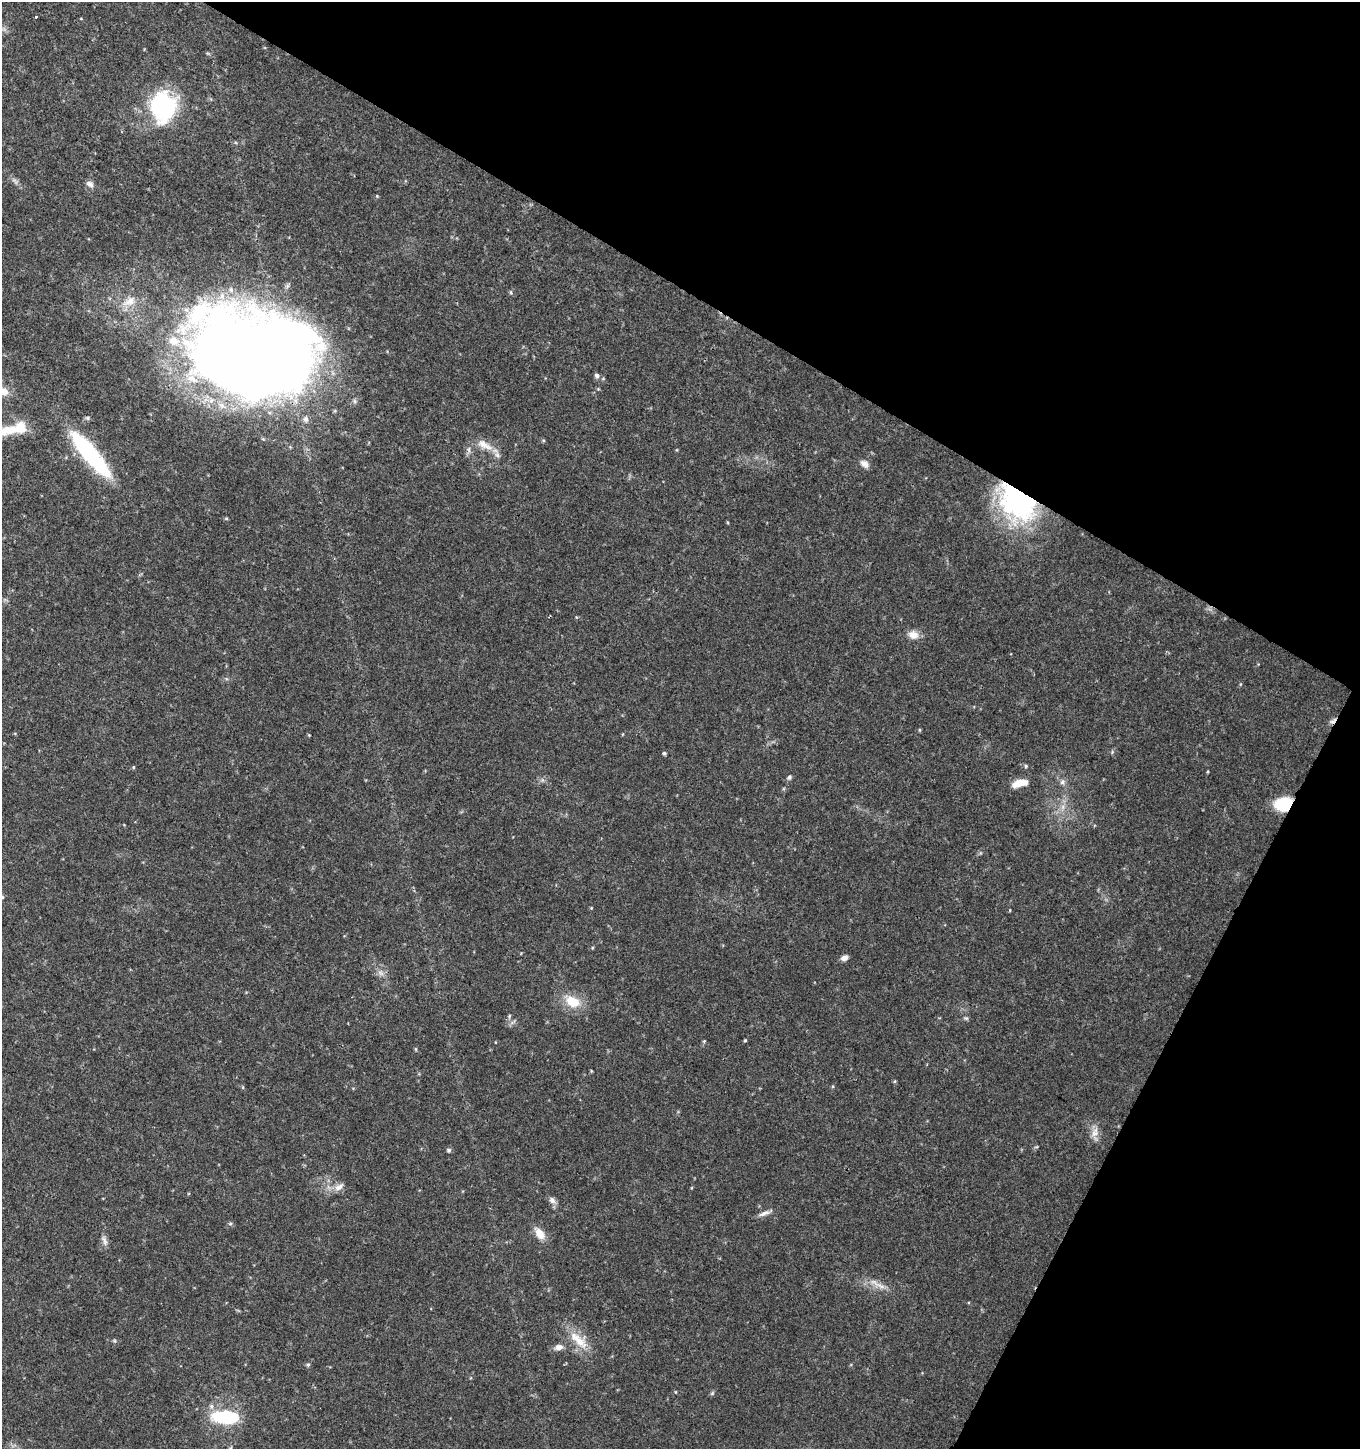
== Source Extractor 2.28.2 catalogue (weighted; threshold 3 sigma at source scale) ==
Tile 8 of 4 x 4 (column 4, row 2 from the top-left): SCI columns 4339-5696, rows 2899-4345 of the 5896 x 5806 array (HDU 1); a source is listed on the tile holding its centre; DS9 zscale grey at full resolution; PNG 1362 x 1451 px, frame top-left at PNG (2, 2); no overlay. Shown black and unused: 28% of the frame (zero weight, under 3 of 4 exposures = <1% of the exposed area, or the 3 px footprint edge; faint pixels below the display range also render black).
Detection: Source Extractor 2.28.2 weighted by HDU 2 'WHT'; one run over the whole footprint, this tile lists its part. Background 0.0292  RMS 0.0034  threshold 0.0154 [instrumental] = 3 sigma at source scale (4.5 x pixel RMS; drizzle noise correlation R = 1.50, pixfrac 1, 0.0396/0.0396 arcsec/px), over >= 5 px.
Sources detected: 56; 1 too faint to see at this stretch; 3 inside a brighter object's white glare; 1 cosmic-ray / hot-pixel residue — not listed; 3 inside a brighter listed object's ellipse — not listed separately; the other 48 listed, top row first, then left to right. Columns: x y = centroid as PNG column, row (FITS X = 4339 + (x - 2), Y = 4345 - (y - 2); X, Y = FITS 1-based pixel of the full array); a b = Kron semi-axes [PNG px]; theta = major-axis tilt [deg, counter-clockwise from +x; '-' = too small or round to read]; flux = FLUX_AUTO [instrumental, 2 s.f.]
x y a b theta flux
36 17 3 3 - 1.5
163 107 25 21 -90 46
90 184 10 7 -30 1.3
377 196 4 4 - 0.3
511 292 5 5 - 0.47
130 301 22 12 29 5
257 365 97 78 22 540
597 375 7 6 - 0.98
4 391 11 9 -25 2.8
8 430 56 12 9 12
484 445 26 10 -30 4.6
469 450 8 4 -89 0.85
89 454 59 14 -50 37
864 464 12 8 -38 1.9
1018 502 42 28 -41 69
913 635 13 11 -11 2.9
309 735 4 4 - 0.26
664 753 5 5 - 0.46
1026 766 5 4 - 0.45
133 767 5 3 - 0.33
789 777 7 6 - 0.72
1062 782 7 7 - 1.1
1020 783 20 8 14 4.3
1283 804 16 12 19 15
2 897 5 4 - 0.45
844 958 8 6 24 1.6
381 973 10 4 -42 1.1
572 1001 19 13 -26 7.5
509 1016 6 4 88 0.46
966 1018 6 4 -1 0.54
745 1040 4 4 - 0.34
704 1041 4 4 - 0.35
415 1049 5 3 - 0.35
1095 1132 15 9 74 2.7
449 1150 6 5 - 0.65
339 1187 15 7 31 2.2
552 1200 10 8 -52 1.5
765 1213 20 5 21 1.6
230 1224 5 5 - 0.54
540 1234 14 9 -55 4
104 1241 14 6 -70 1.5
874 1282 15 6 -38 2.2
578 1340 34 11 -43 7.1
115 1341 5 3 - 0.42
559 1347 10 7 10 1.9
308 1365 5 5 - 0.52
712 1393 5 5 - 0.48
224 1418 32 18 -8 16
Overlapping masked pixels (flux is a lower limit): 3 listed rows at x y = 257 365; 1018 502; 1283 804
Isophote crosses this tile's border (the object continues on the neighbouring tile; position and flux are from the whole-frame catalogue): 3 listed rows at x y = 4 391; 8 430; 2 897